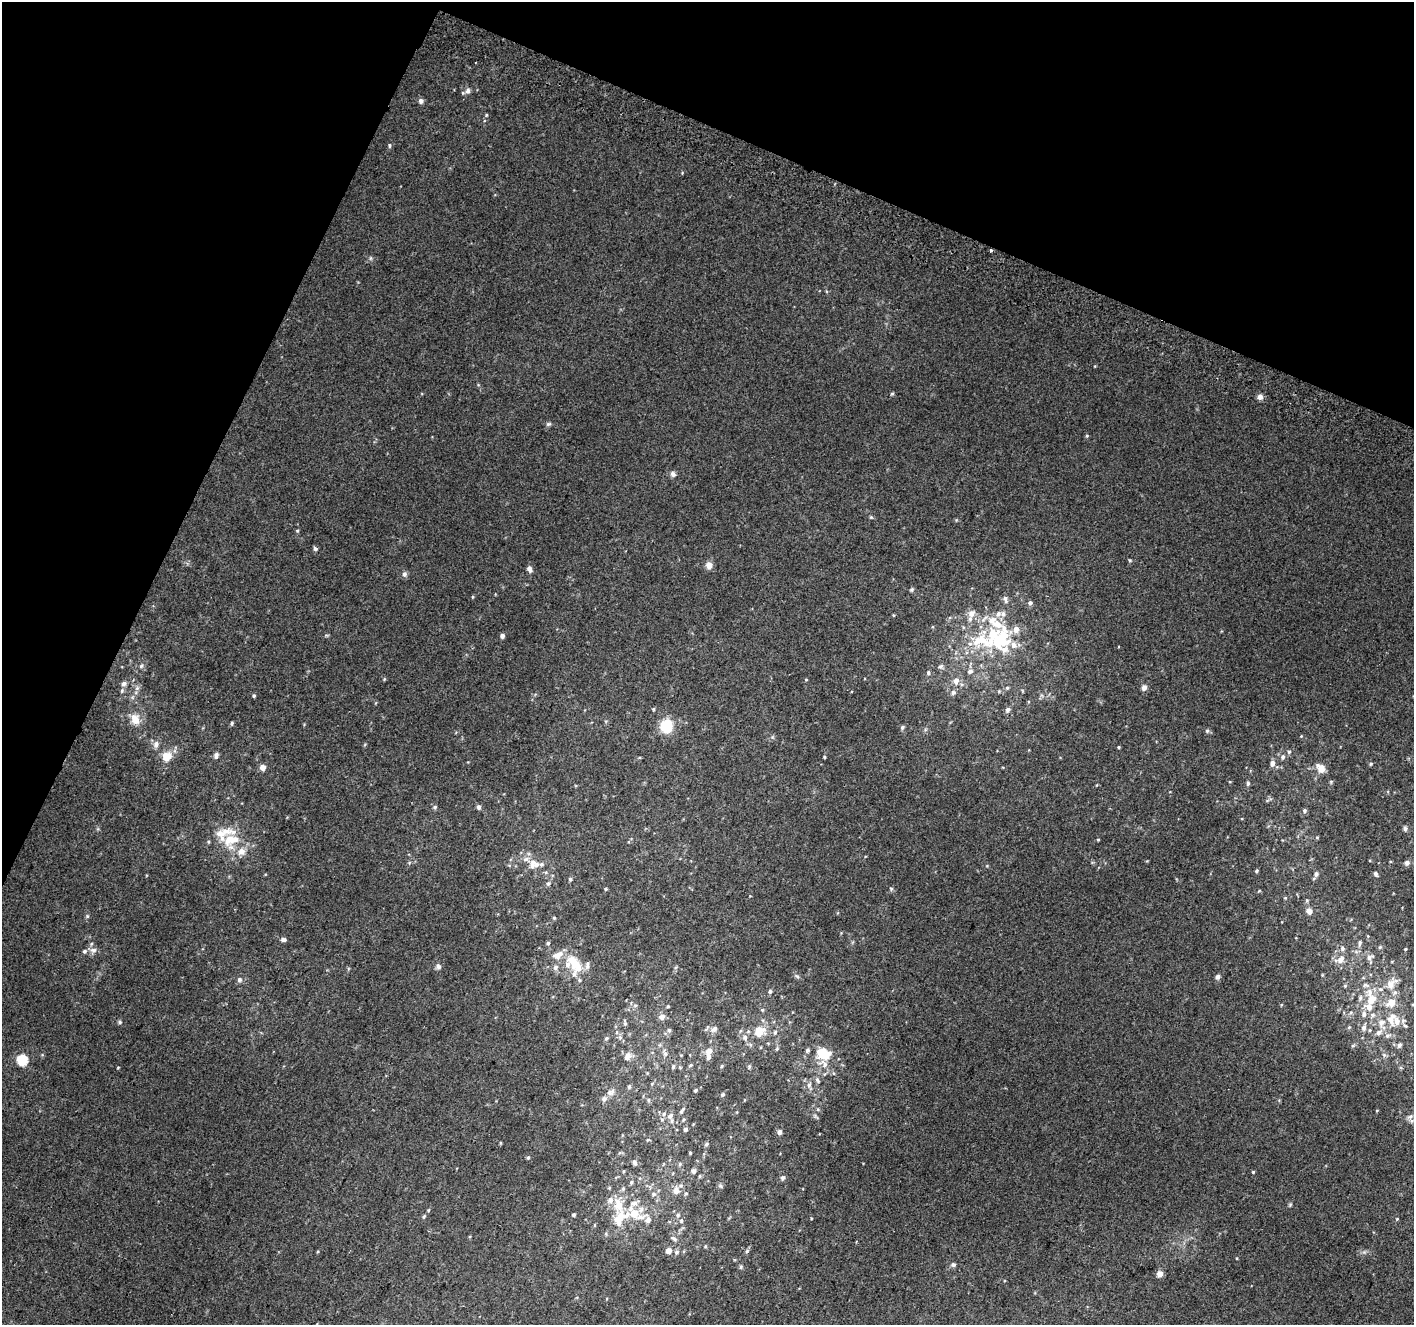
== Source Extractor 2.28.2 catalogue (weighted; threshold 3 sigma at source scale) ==
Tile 2 of 4 x 4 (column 2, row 1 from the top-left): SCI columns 1441-2852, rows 4282-5604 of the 5694 x 5850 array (HDU 1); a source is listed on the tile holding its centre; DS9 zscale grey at full resolution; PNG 1416 x 1327 px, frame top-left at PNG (2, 2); no overlay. Shown black and unused: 22% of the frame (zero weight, under 2 of 3 exposures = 2% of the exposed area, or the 3 px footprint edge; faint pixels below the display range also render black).
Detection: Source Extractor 2.28.2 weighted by HDU 2 'WHT'; one run over the whole footprint, this tile lists its part. Background 0.0702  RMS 0.013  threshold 0.0594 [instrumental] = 3 sigma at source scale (4.5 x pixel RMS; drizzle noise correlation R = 1.50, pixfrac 1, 0.0396/0.0396 arcsec/px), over >= 5 px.
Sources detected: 231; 36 inside a brighter listed object's ellipse — not listed separately; the other 195 listed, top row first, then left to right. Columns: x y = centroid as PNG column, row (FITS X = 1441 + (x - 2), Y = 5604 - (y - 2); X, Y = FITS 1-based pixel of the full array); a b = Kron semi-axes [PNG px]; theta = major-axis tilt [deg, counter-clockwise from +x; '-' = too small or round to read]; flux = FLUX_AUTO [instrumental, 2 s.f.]
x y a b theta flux
468 91 8 7 - 4.9
421 101 5 5 - 4.7
486 115 4 4 - 1.3
389 146 6 4 -88 2
991 250 3 3 - 4.2
370 258 6 4 -90 1.9
1095 366 4 3 - 0.95
892 394 5 4 - 1.5
1260 397 7 7 - 5.1
548 424 7 5 2 2.5
1087 436 5 4 - 1.5
673 474 8 7 - 4.1
871 517 5 5 - 1.6
297 531 4 4 - 1.4
315 549 6 5 - 2.7
1130 560 5 4 - 1.4
709 565 8 8 - 8.3
530 569 8 5 -68 5.4
404 574 8 7 - 3.5
912 589 5 5 - 2
473 597 5 3 - 1.2
1005 599 8 6 -79 4.7
1030 603 5 5 - 3.6
971 614 10 8 50 8.7
893 615 3 3 - 1.2
502 636 4 4 - 4.8
999 640 38 32 3 110
141 666 7 5 63 2.7
940 666 8 6 24 3
970 671 7 6 - 4.3
928 673 6 5 - 2.4
384 679 5 4 - 1.3
806 680 4 3 - 1.1
956 681 8 7 - 7.5
124 684 7 6 - 4.3
137 688 8 5 45 3.4
1007 688 5 5 - 2
1144 688 7 6 - 5.3
122 691 6 5 - 2.3
953 692 7 6 - 4.1
254 696 4 4 - 1.8
653 709 4 4 - 1.7
1008 710 7 5 56 3.8
135 719 16 12 -73 15
232 723 5 4 - 2.1
666 726 8 8 - 62
902 727 6 5 - 2.7
1207 731 6 6 - 2.3
1301 736 4 4 - 1.1
156 744 10 7 72 5.8
1119 747 4 3 - 1.2
1289 752 6 5 - 2.2
167 756 11 9 42 18
216 756 7 5 76 4.2
824 757 4 3 - 1.3
1283 757 7 6 - 3.9
1272 763 8 6 73 5.7
1371 764 5 4 - 1.8
263 767 5 5 - 9.6
1321 768 12 8 -45 12
1230 782 3 3 - 1.1
1248 783 7 4 -90 2.5
435 807 5 4 - 1.9
479 807 6 5 - 3.7
1304 811 6 5 - 2.9
1405 829 7 4 -90 2.7
1317 837 6 4 0 1.3
231 840 30 23 39 45
1098 840 4 3 - 1.2
1407 863 7 6 - 3.5
536 864 17 8 -28 12
1257 871 3 3 - 1.9
1316 874 7 6 - 4.7
1376 874 5 4 - 3.4
570 879 4 4 - 2.3
548 884 6 5 - 2.9
606 889 4 3 - 1.4
891 889 5 5 - 1.9
1259 891 5 3 - 1.1
1285 898 5 4 - 1.4
1309 911 6 5 - 8.8
87 916 5 5 - 1.7
554 918 4 4 - 1.6
284 939 8 5 -1 3.2
548 943 5 4 - 2.1
1360 943 10 6 81 3.9
1380 947 5 4 - 2
1342 948 7 6 - 3.8
1405 949 3 3 - 1.4
93 950 9 8 - 6.5
558 955 16 8 23 13
1370 957 13 6 22 6.2
1340 960 10 7 40 9.6
438 966 8 7 - 3.5
577 966 16 13 -55 24
555 967 7 6 - 4.8
797 976 7 4 -37 2.2
1218 977 6 6 - 3.7
239 979 7 6 - 3.6
1392 983 23 13 53 22
1366 985 10 6 -12 4.8
1345 986 5 4 - 1.8
770 991 5 4 - 2.4
1360 998 8 5 76 3.7
1371 1000 13 10 57 20
1391 1002 10 8 42 17
635 1006 5 3 - 1.8
668 1006 4 3 - 1.2
762 1010 5 4 - 1.8
1351 1013 6 5 - 2.4
1364 1014 8 7 - 5.9
1372 1015 8 6 14 4.3
662 1017 6 5 - 8.1
120 1022 5 5 - 1.9
1397 1022 16 14 31 18
625 1023 6 5 - 2.1
1349 1027 5 5 - 1.9
1364 1027 8 6 77 5.3
714 1029 10 7 37 5.4
669 1030 5 5 - 2.9
1370 1030 5 4 - 1.6
759 1031 11 10 - 25
775 1032 6 5 - 2.3
1379 1032 11 7 30 7.2
1388 1035 10 6 29 4.6
620 1037 6 5 - 3.1
745 1037 8 7 - 5.2
606 1038 6 5 - 2.1
1353 1045 6 4 19 1.8
1399 1045 7 6 - 3.6
777 1049 6 5 - 1.9
807 1050 5 5 - 2.3
709 1051 7 6 - 11
665 1053 9 6 -77 4.1
824 1054 12 9 -19 38
1384 1055 7 5 -46 2.8
627 1056 9 7 56 8.9
22 1059 6 5 - 83
824 1064 13 9 -30 11
691 1065 6 4 28 1.9
673 1066 6 4 52 2.4
722 1066 6 3 70 1.4
118 1067 4 3 - 1
749 1067 5 4 - 1.7
1401 1068 6 3 -18 1.5
833 1073 5 3 - 1.3
817 1080 9 5 -60 2.7
809 1085 8 6 88 4.3
629 1087 6 4 75 2.3
695 1090 4 4 - 2
609 1093 9 8 - 6.2
722 1094 5 5 - 1.9
648 1100 6 4 -90 1.8
682 1110 11 4 53 2.9
670 1116 9 7 58 6.2
1410 1117 10 5 32 4.4
683 1120 5 4 - 1.6
685 1129 4 4 - 3.2
779 1132 5 5 - 4.5
648 1140 5 3 - 1.4
500 1143 5 3 - 1.1
707 1144 6 4 41 2.4
690 1153 3 3 - 1.2
528 1157 5 4 - 1.9
634 1163 7 5 -72 3.3
680 1164 5 5 - 2.2
694 1171 6 5 - 3.9
1253 1172 4 3 - 1.4
700 1176 5 4 - 1.6
783 1178 7 5 60 3
631 1182 6 4 62 2.3
720 1186 7 5 -43 2.4
623 1189 7 5 69 2.2
676 1191 9 8 - 9.9
686 1193 5 4 - 1.7
653 1194 7 6 - 3.8
610 1200 8 8 - 7
1290 1204 5 4 - 1.6
428 1210 4 4 - 1.3
574 1215 4 4 - 1.9
678 1215 6 5 - 3.2
424 1216 6 4 72 2
619 1218 37 19 30 50
811 1218 3 2 - 0.9
1397 1219 4 3 - 1.1
648 1220 9 7 52 6.4
681 1221 7 5 78 2.8
674 1239 9 6 -34 4.1
705 1246 5 4 - 1.4
668 1250 5 5 - 9.6
747 1251 6 5 - 2.2
677 1252 7 6 - 3.6
953 1265 7 6 - 2.6
741 1267 5 4 - 2
1159 1274 7 6 - 7.7
Overlapping masked pixels (flux is a lower limit): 1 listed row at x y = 991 250